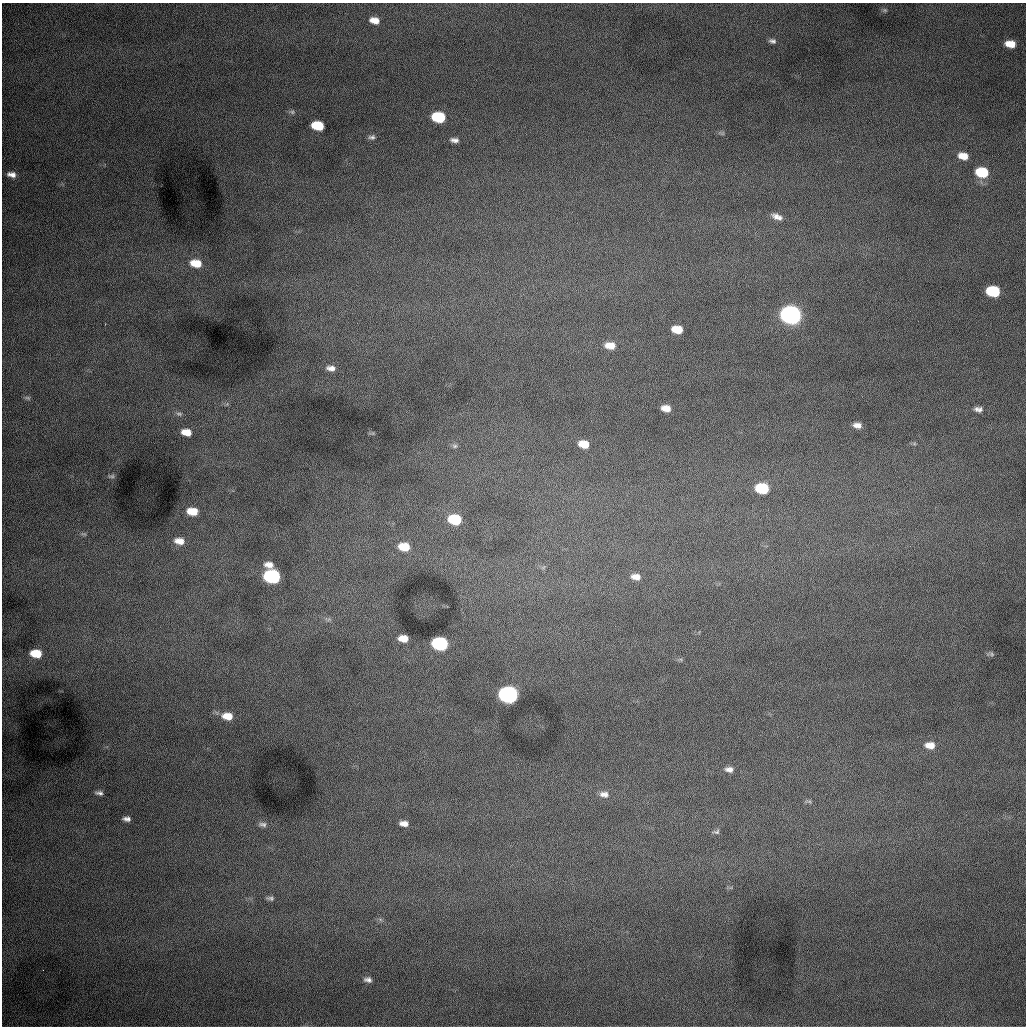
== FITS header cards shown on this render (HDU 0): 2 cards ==
NAXIS1  =                 1024 /fastest changing axis
NAXIS2  =                 1024 /next to fastest changing axis

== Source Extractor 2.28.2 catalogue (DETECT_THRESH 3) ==
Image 1024 x 1024 px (HDU 0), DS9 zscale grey, 1 PNG px = 1 image px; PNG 1028 x 1028 px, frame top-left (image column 1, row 1024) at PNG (2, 3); no overlay
Background 997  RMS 13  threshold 37.7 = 3 sigma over >= 5 px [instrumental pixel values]
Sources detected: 58; all 58 listed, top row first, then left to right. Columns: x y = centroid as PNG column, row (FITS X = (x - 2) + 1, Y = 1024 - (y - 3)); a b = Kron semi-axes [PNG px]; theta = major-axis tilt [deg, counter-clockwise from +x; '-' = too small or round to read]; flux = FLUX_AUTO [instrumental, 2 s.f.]
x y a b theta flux
885 10 7 5 -20 1600
374 20 9 6 -13 8600
772 41 10 6 -12 3100
1010 44 10 7 -10 12000
292 112 7 5 -45 1600
439 117 10 7 -9 59000
318 126 9 6 -9 34000
722 133 9 4 -13 1500
372 137 8 6 1 2400
454 140 8 4 -6 3600
963 156 10 7 -13 11000
982 172 10 7 -10 42000
12 174 9 5 -11 5100
776 216 12 8 -27 5200
780 217 8 7 - 3000
196 263 12 8 -9 18000
993 291 10 7 -9 59000
791 315 10 8 -9 740000
677 329 9 6 -10 18000
610 345 11 7 -7 11000
331 368 11 7 -7 5200
28 398 8 5 -18 1800
666 408 8 6 -12 8600
977 409 8 6 -44 2700
980 410 8 7 - 2800
179 414 9 6 -2 2500
857 425 9 6 -8 5100
186 432 9 6 -9 12000
584 444 10 7 -14 14000
455 446 8 6 -13 2100
112 476 9 5 7 1500
762 488 10 7 -10 51000
192 511 10 7 -6 15000
455 519 9 7 -9 51000
84 534 9 4 -25 1800
179 541 12 7 -10 8200
404 547 12 8 -8 20000
269 565 10 7 -9 6400
272 576 10 7 -8 190000
636 577 10 7 -9 6700
329 619 7 5 45 1600
403 638 9 6 -4 9800
440 644 10 7 -8 150000
36 653 10 7 -7 21000
991 654 12 5 -1 2100
508 695 10 8 -6 460000
227 716 12 8 -8 13000
930 745 12 8 -6 9000
729 769 10 7 -5 4300
99 793 9 5 -5 2900
604 794 13 8 -5 5800
809 801 11 3 -10 1500
127 819 8 5 -3 3600
404 823 9 5 -7 5500
263 824 12 7 -6 3700
716 832 9 5 5 1800
270 898 11 6 -7 2700
368 980 10 7 -9 3800